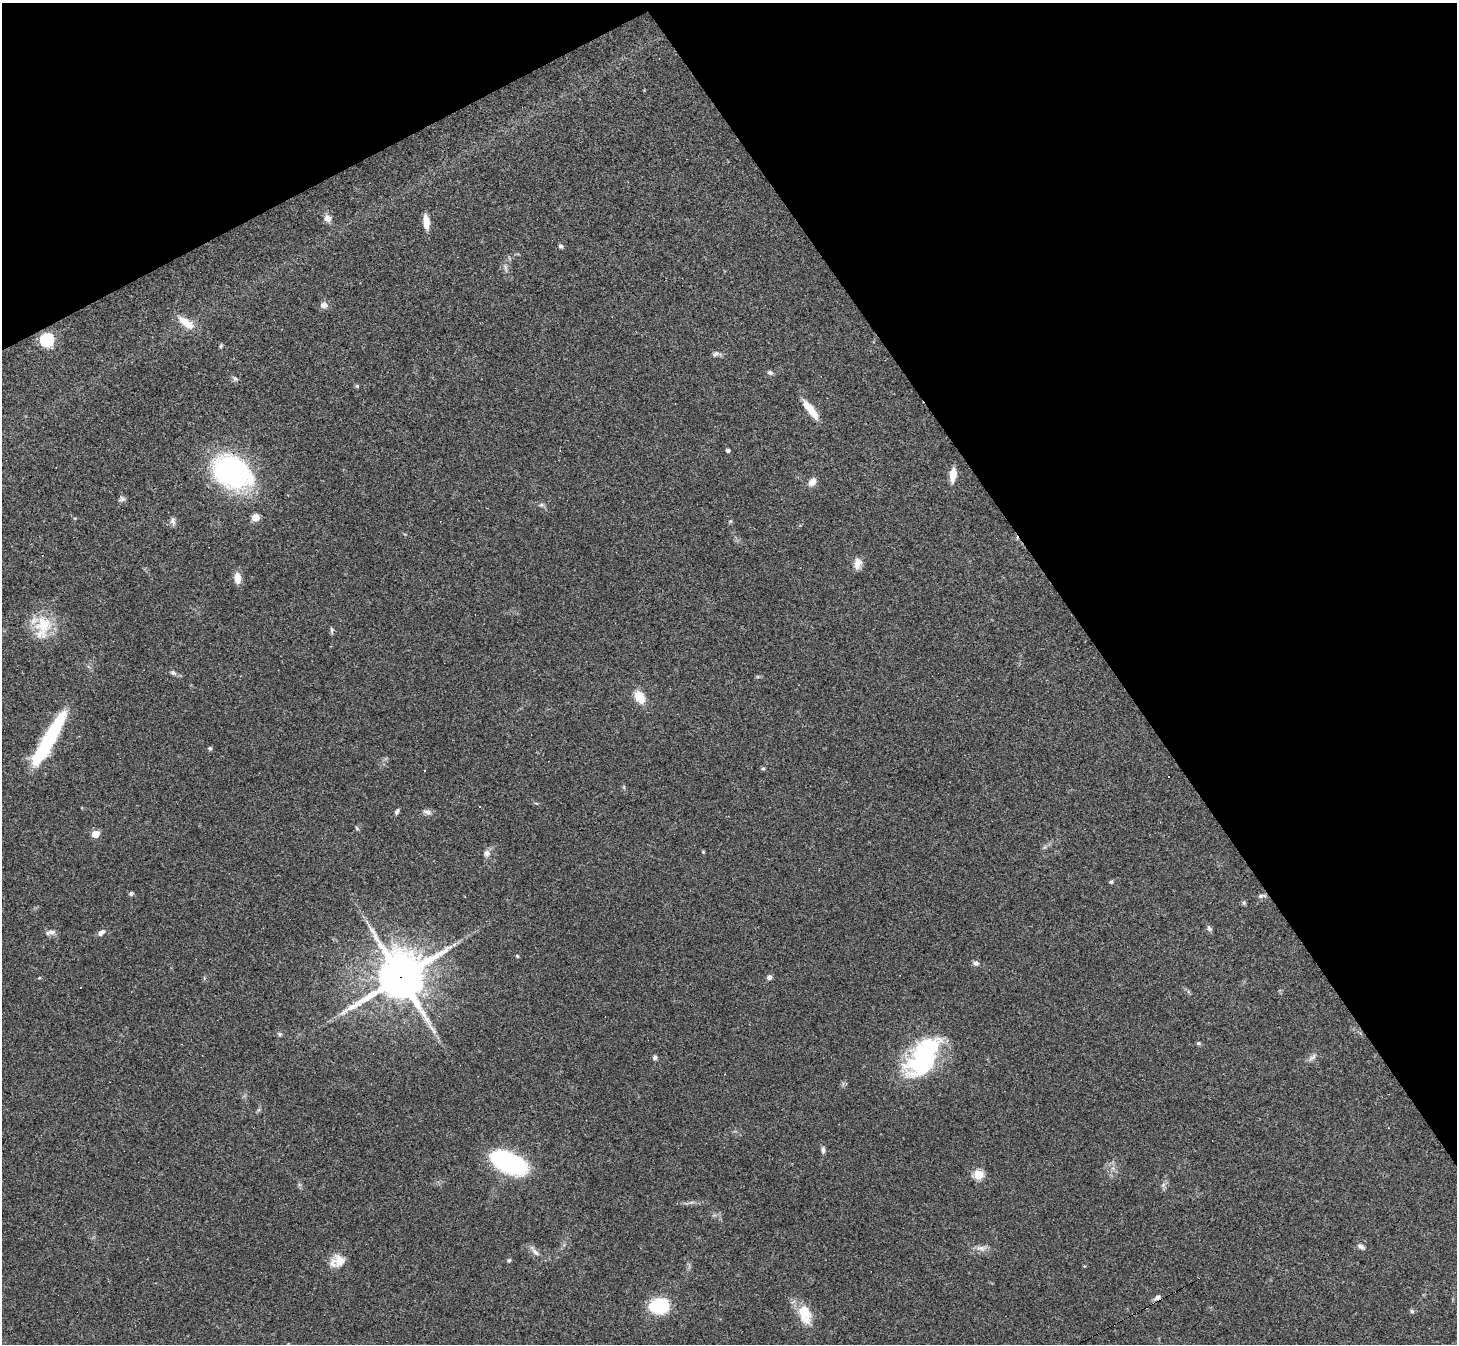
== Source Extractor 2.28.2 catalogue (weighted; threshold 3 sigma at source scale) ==
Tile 3 of 4 x 4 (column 3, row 1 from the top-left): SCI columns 2909-4363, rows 4179-5520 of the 5817 x 5809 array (HDU 1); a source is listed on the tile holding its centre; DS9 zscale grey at full resolution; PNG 1459 x 1346 px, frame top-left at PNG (2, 3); no overlay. Shown black and unused: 30% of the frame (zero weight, under 3 of 4 exposures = <1% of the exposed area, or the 3 px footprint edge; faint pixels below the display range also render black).
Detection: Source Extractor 2.28.2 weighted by HDU 2 'WHT'; one run over the whole footprint, this tile lists its part. Background 0.0539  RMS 0.0051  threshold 0.0229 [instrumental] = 3 sigma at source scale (4.5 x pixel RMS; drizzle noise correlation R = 1.50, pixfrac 1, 0.05/0.05 arcsec/px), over >= 5 px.
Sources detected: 79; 2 inside a brighter object's white glare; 5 cosmic-ray / hot-pixel residue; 1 long thin detection or spike segment (spike, bleed or trail) — not listed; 3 inside a brighter listed object's ellipse — not listed separately; the other 68 listed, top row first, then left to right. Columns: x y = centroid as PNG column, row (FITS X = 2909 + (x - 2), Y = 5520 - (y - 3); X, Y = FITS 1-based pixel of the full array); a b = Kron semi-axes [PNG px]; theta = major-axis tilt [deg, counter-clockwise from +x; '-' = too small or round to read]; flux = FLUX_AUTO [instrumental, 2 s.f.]
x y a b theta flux
327 218 10 9 - 2.8
426 222 16 7 -83 5.3
561 246 6 5 - 1
505 267 7 4 -72 1.1
324 305 10 8 -3 2.3
186 322 24 9 -34 7.9
47 339 6 6 - 91
221 346 6 4 49 0.74
716 354 11 5 18 1.5
770 373 8 5 -25 1.1
235 378 7 6 - 1.1
808 407 24 9 -50 7
728 450 4 4 - 1.4
232 472 40 28 -32 97
953 475 13 6 85 7.3
812 482 9 7 51 4.1
122 499 9 6 8 1.3
541 505 6 5 - 1
255 517 5 5 - 12
173 521 12 6 -81 1.7
731 521 6 4 70 0.56
858 564 16 9 77 3.7
237 578 11 7 -86 5.4
43 624 25 23 13 16
332 630 9 4 90 0.98
173 673 8 5 -27 1.3
758 677 6 4 -18 0.63
639 697 13 9 -63 9.5
49 739 67 13 60 46
210 748 5 5 - 1
763 768 5 4 - 0.73
1168 776 3 3 - 1.5
397 811 8 5 66 1.1
427 812 12 7 -18 2
357 828 6 5 - 0.73
95 834 5 5 - 12
703 852 4 3 - 0.56
487 853 10 8 82 2.3
1111 882 5 5 - 0.69
131 893 6 5 - 0.89
1261 896 11 5 6 1.3
1244 903 6 5 - 0.76
1209 928 9 5 -59 1.2
50 932 13 6 11 2.1
101 933 10 6 40 2
517 956 4 4 - 0.53
976 963 8 7 - 1.6
400 977 18 16 37 1800
769 977 7 6 - 1.4
81 987 2 2 - 0.36
279 1034 6 6 - 0.99
1198 1043 6 4 21 0.73
1312 1057 14 5 40 1.9
655 1058 6 6 - 1.1
922 1059 62 22 39 45
823 1150 8 5 -81 1.5
508 1162 32 17 -26 72
978 1175 5 5 - 29
1163 1185 7 4 20 0.98
1361 1246 10 6 -26 1.6
981 1248 15 7 -3 3.1
535 1252 14 6 -46 2.6
509 1260 5 5 - 0.7
338 1261 19 15 29 7.5
1157 1297 9 6 38 1.9
659 1306 13 10 3 44
1412 1311 6 5 - 0.81
805 1314 27 15 -70 11
Overlapping masked pixels (flux is a lower limit): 1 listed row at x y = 400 977
Unlisted compact peaks at least as high as the median listed source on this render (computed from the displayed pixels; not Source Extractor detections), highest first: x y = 357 386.